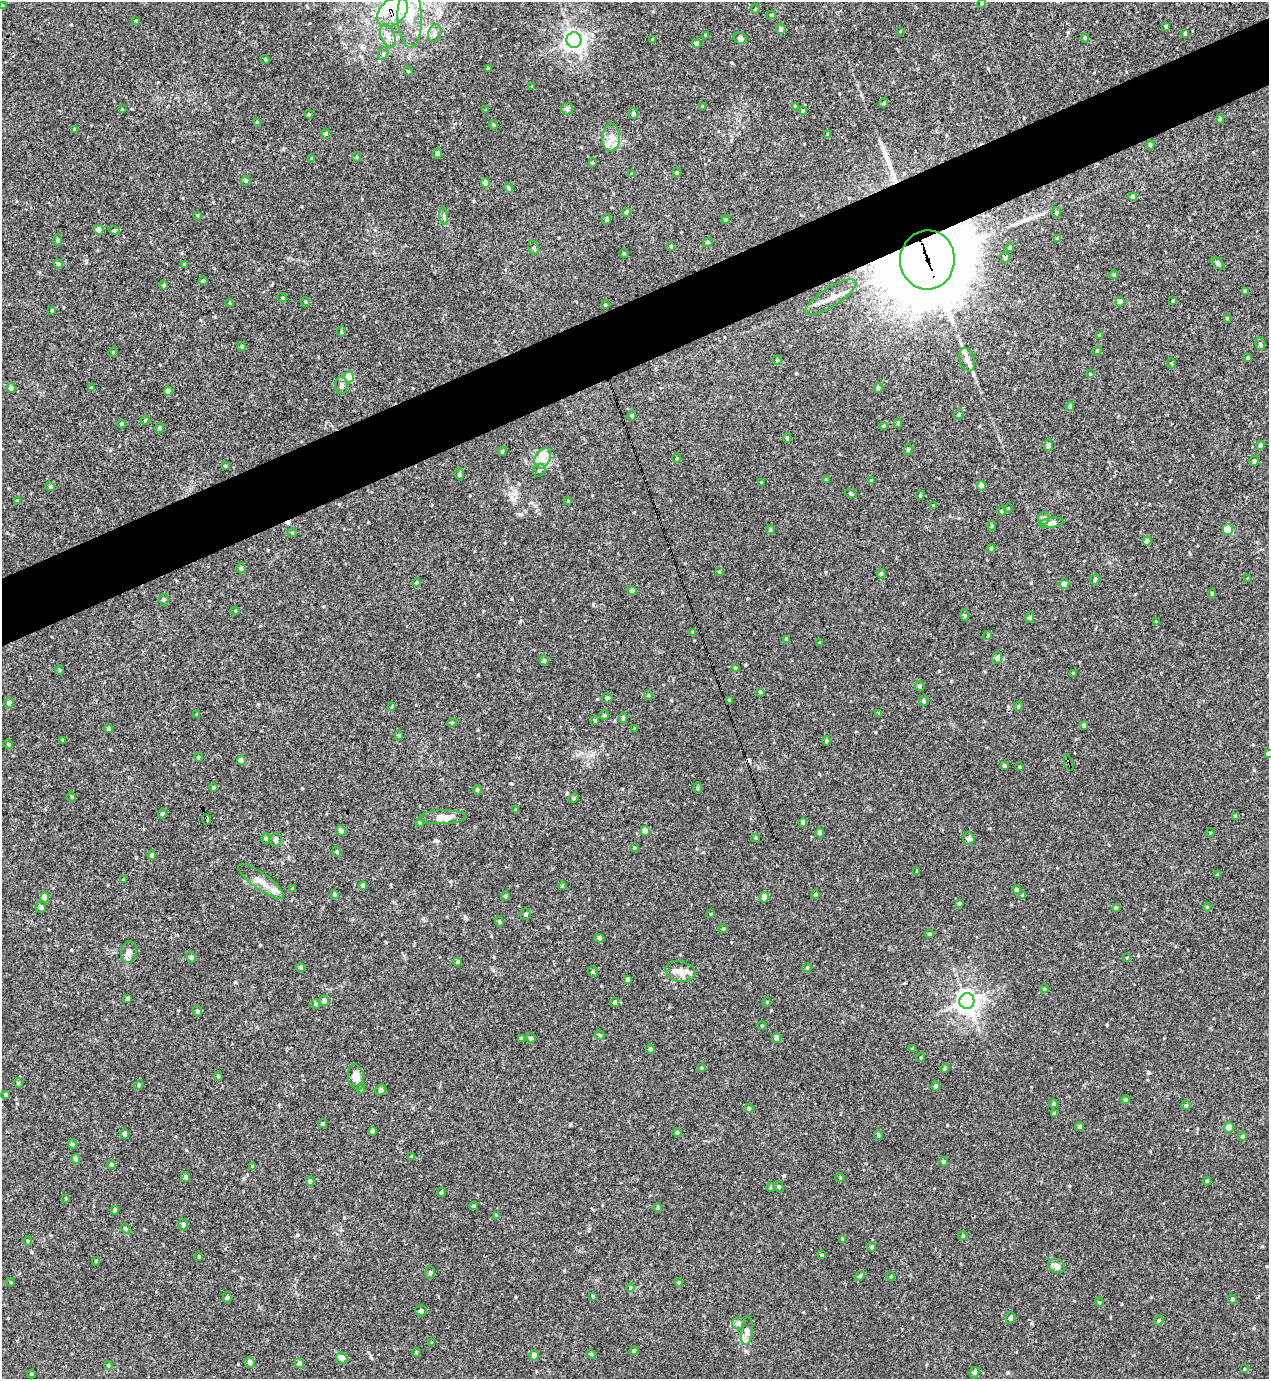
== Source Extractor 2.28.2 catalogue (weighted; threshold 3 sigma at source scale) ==
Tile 10 of 4 x 4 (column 2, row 3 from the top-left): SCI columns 1420-2686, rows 1437-2813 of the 5522 x 5568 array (HDU 1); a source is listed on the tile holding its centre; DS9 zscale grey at full resolution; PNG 1271 x 1381 px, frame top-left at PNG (2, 2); each listed source drawn as its Kron ellipse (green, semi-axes under 4 px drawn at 4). Shown black and unused: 5% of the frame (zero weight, under 3 of 4 exposures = <1% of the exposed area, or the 3 px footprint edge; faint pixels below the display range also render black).
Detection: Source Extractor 2.28.2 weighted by HDU 2 'WHT'; one run over the whole footprint, this tile lists its part. Background 0.02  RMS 0.0041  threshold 0.0185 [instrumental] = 3 sigma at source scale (4.5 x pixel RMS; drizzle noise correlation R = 1.50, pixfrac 1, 0.05/0.05 arcsec/px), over >= 5 px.
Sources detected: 354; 5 cosmic-ray / hot-pixel residue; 4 long thin detections or spike segments (spike, bleed or trail) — neither listed nor drawn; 4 inside a brighter listed object's ellipse — not listed separately; the other 341 listed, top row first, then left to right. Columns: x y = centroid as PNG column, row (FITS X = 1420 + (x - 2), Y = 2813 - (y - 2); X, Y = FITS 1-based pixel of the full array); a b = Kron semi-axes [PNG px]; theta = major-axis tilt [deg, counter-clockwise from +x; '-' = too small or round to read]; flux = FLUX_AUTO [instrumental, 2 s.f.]
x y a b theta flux
981 4 4 4 - 0.62
2 6 4 3 - 0.36
755 9 4 3 - 0.29
392 12 17 12 42 41
771 15 4 4 - 0.62
410 17 31 12 -89 12
136 21 3 3 - 0.36
1166 26 4 3 - 0.56
781 29 5 4 - 1.1
900 31 3 3 - 0.34
435 33 9 6 72 1.5
1185 33 3 3 - 0.43
705 35 3 3 - 0.49
388 36 12 7 -69 2.6
740 38 7 5 -24 1.2
1085 38 4 4 - 0.6
574 40 8 7 - 220
653 40 3 3 - 0.8
697 43 4 4 - 1
383 53 6 5 - 0.79
265 59 5 3 - 0.4
488 68 4 3 - 0.52
408 71 4 4 - 0.46
532 86 4 4 - 0.31
884 103 5 3 - 0.54
702 107 4 3 - 0.58
795 107 4 3 - 0.62
122 109 4 4 - 0.3
567 109 6 5 - 0.79
486 110 4 3 - 0.38
803 111 4 3 - 0.57
633 113 5 5 - 0.72
309 114 4 4 - 0.47
1220 119 4 4 - 0.68
257 123 4 3 - 0.97
493 125 5 3 - 0.53
74 129 3 3 - 0.54
326 134 5 4 - 0.61
827 135 4 3 - 0.5
611 138 14 9 87 3
1150 145 4 3 - 0.7
437 153 5 4 - 1.4
357 157 5 3 - 0.39
312 158 4 4 - 0.51
592 163 4 3 - 0.54
677 173 4 4 - 0.72
632 174 4 3 - 0.36
246 180 5 5 - 0.73
485 183 5 4 - 4.8
509 188 5 4 - 0.88
1133 197 4 4 - 1.4
626 212 4 4 - 1.7
1056 212 5 3 - 0.44
197 215 4 3 - 0.41
444 216 8 3 -85 0.68
607 219 5 4 - 0.9
726 220 4 4 - 0.41
99 229 5 4 - 2.5
114 230 6 3 -19 0.4
1057 239 4 3 - 0.97
57 240 6 4 90 0.48
708 242 5 4 - 0.71
671 246 4 4 - 0.34
534 248 7 5 -64 0.88
1010 248 4 3 - 0.53
624 254 4 3 - 0.33
1005 258 5 4 - 0.66
927 260 29 27 84 7900
1218 263 8 4 -41 1.1
58 264 4 4 - 1.1
184 264 4 3 - 0.56
1114 275 4 3 - 0.47
203 281 4 4 - 1.1
164 285 4 4 - 0.42
1245 291 4 4 - 0.51
831 297 29 9 32 4.8
282 298 5 4 - 0.52
1173 301 4 3 - 0.54
305 302 4 4 - 0.5
1120 302 5 4 - 2.1
230 303 4 3 - 0.37
605 305 4 3 - 0.36
52 310 3 3 - 0.39
1227 318 3 3 - 0.36
341 331 5 3 - 0.4
1099 335 4 3 - 0.53
1260 343 6 5 - 0.74
242 346 4 4 - 0.68
1097 351 5 3 - 0.58
113 352 5 4 - 0.42
1247 358 4 3 - 0.42
777 360 4 4 - 0.53
967 360 12 7 -72 2
1171 363 5 3 - 0.35
1090 374 3 3 - 0.33
349 377 5 5 - 18
341 385 8 6 -90 1.3
11 388 4 4 - 2
92 388 4 4 - 0.51
878 388 5 4 - 0.93
168 391 4 4 - 2.9
1070 406 4 4 - 0.93
959 414 5 4 - 0.73
632 416 5 4 - 0.53
145 420 5 3 - 0.37
898 423 5 3 - 0.57
122 424 4 4 - 0.93
884 426 4 4 - 0.46
160 428 5 3 - 0.47
787 438 4 3 - 0.79
1048 445 6 4 86 1.5
1260 445 4 4 - 1.5
908 450 5 4 - 0.67
502 451 5 3 - 0.48
543 458 11 7 61 2.9
677 458 5 3 - 0.32
1254 461 5 4 - 0.75
225 466 3 2 - 0.45
539 470 7 5 52 0.91
460 474 6 4 -88 0.54
826 479 3 3 - 0.38
871 480 4 3 - 0.34
761 483 4 3 - 0.41
50 486 5 4 - 0.54
981 486 5 4 - 2.5
851 494 6 3 -19 0.44
920 495 4 3 - 0.59
17 500 4 3 - 0.43
568 501 4 3 - 0.4
933 505 3 2 - 0.3
1008 508 4 3 - 0.29
1002 511 4 4 - 0.69
1044 518 6 5 - 1.6
1052 523 12 5 8 1.3
992 525 5 4 - 0.56
1228 529 5 5 - 12
770 530 4 4 - 0.6
292 533 5 4 - 0.44
1147 541 4 4 - 1.5
991 549 4 3 - 0.58
241 568 5 4 - 0.87
719 572 4 4 - 0.44
881 574 5 4 - 0.82
1248 578 4 3 - 0.36
1095 579 5 4 - 0.67
416 583 4 4 - 0.71
1064 584 5 5 - 1.5
632 591 4 4 - 1.1
1212 593 4 3 - 0.51
164 600 6 4 89 0.62
235 611 4 3 - 0.38
965 615 5 4 - 0.52
1030 617 5 4 - 0.46
1156 622 3 3 - 0.34
693 632 4 4 - 0.56
988 635 4 3 - 0.42
786 640 4 3 - 1.3
820 643 4 2 - 0.34
997 658 6 5 - 1.5
544 660 5 4 - 0.7
735 668 4 4 - 0.5
60 670 5 3 - 0.34
1073 673 4 4 - 0.45
919 686 5 5 - 0.74
760 692 4 4 - 0.48
648 695 4 4 - 0.5
607 698 5 5 - 0.63
729 700 4 4 - 0.59
923 701 5 5 - 0.73
9 703 5 5 - 1.2
392 706 3 3 - 0.33
1018 706 5 3 - 0.43
879 713 4 3 - 0.49
196 714 4 3 - 0.29
604 715 5 4 - 0.63
623 718 5 4 - 0.64
595 720 4 4 - 0.42
452 722 5 3 - 0.35
1083 725 4 4 - 0.78
108 729 4 4 - 0.61
635 729 3 3 - 0.39
399 735 5 4 - 0.53
62 740 4 3 - 0.32
826 741 5 4 - 0.62
8 744 5 4 - 0.46
1268 753 4 3 - 0.68
199 757 4 4 - 0.51
241 760 4 4 - 2.6
1069 763 8 3 -70 11
1004 766 3 3 - 0.87
1019 767 3 3 - 0.35
214 787 4 4 - 0.49
697 788 5 3 - 0.44
477 790 4 4 - 0.71
72 797 5 3 - 0.39
574 798 5 4 - 0.56
516 810 3 3 - 0.48
162 814 5 4 - 0.65
1236 816 4 3 - 1.2
442 817 23 7 2 3.9
206 820 5 3 - 10
420 823 4 4 - 0.64
803 823 4 4 - 1.6
341 830 5 4 - 1.3
645 831 5 4 - 3.2
820 833 4 4 - 1.6
1210 833 4 4 - 0.39
266 838 5 4 - 0.6
755 838 4 4 - 0.56
969 839 6 5 - 1.4
276 840 7 6 - 0.86
634 848 4 4 - 0.5
337 852 5 3 - 0.4
152 855 5 4 - 0.84
917 872 3 3 - 0.51
1218 875 3 3 - 0.56
123 880 4 3 - 0.32
261 881 28 8 -36 4.5
363 886 4 4 - 1.4
562 886 4 3 - 0.37
293 888 4 4 - 0.35
1017 889 4 4 - 0.87
815 894 4 4 - 0.69
335 895 4 4 - 0.8
1023 895 4 3 - 0.85
506 896 4 4 - 0.87
45 897 5 4 - 4.6
764 897 5 4 - 2.3
959 903 4 4 - 0.5
41 907 5 5 - 1.2
1207 907 4 4 - 0.47
1116 908 4 4 - 0.59
526 914 6 5 - 1.1
711 914 4 3 - 0.34
499 921 5 4 - 0.56
723 928 5 3 - 0.4
929 934 4 4 - 0.75
599 938 5 4 - 0.7
129 952 11 8 77 1.9
191 957 5 4 - 0.72
1127 958 4 3 - 0.31
457 962 4 3 - 0.61
301 968 4 4 - 0.72
807 968 5 3 - 0.37
680 971 15 10 -13 3.5
593 972 5 5 - 0.72
627 979 4 3 - 1
1044 989 4 4 - 0.65
128 998 3 3 - 0.82
324 1001 5 5 - 1.5
967 1001 8 7 - 270
615 1002 4 4 - 0.57
767 1002 5 3 - 0.33
315 1004 5 5 - 0.63
197 1011 5 4 - 0.85
762 1026 4 3 - 0.33
600 1035 5 4 - 0.51
522 1038 4 3 - 1.3
531 1038 5 4 - 0.69
776 1038 5 4 - 1.8
913 1048 4 3 - 0.44
650 1049 4 4 - 0.88
921 1057 4 3 - 0.36
701 1068 4 4 - 0.45
945 1069 4 4 - 0.57
218 1076 5 4 - 0.62
356 1077 13 8 -80 3.8
18 1083 4 4 - 0.49
139 1085 5 4 - 0.49
935 1086 5 4 - 1.1
361 1088 5 4 - 0.68
381 1090 6 5 - 0.7
5 1095 4 3 - 0.7
1125 1100 4 4 - 0.79
1054 1104 4 4 - 1.2
1186 1105 5 4 - 0.49
749 1108 4 4 - 0.48
1055 1114 4 4 - 0.93
323 1124 4 4 - 0.77
1080 1126 4 4 - 0.75
1229 1128 5 4 - 6.2
372 1131 4 3 - 0.94
677 1133 4 4 - 0.86
124 1134 5 5 - 1
878 1135 5 3 - 0.44
1242 1136 5 4 - 0.71
72 1144 5 4 - 0.76
412 1157 4 3 - 0.49
76 1159 4 4 - 1.8
944 1162 5 4 - 0.73
111 1164 5 4 - 0.65
253 1167 4 3 - 0.65
186 1177 5 4 - 1.3
840 1178 4 4 - 0.42
310 1181 4 4 - 0.75
1207 1181 4 4 - 0.5
771 1187 4 3 - 0.37
779 1187 5 4 - 0.59
441 1192 5 4 - 0.53
66 1198 4 2 - 0.29
474 1206 4 4 - 0.56
658 1208 4 4 - 1.3
115 1210 4 4 - 0.95
497 1216 4 4 - 0.76
183 1224 6 4 -88 0.74
126 1229 5 4 - 0.55
963 1236 5 3 - 0.39
843 1239 4 4 - 0.97
28 1241 4 4 - 0.42
871 1247 4 4 - 0.74
822 1255 3 3 - 0.44
199 1256 3 3 - 0.52
96 1261 4 4 - 0.36
1056 1266 9 6 -24 1.9
430 1272 6 5 - 0.76
860 1276 5 4 - 0.51
891 1276 4 3 - 0.38
10 1282 4 3 - 0.33
679 1283 4 3 - 0.46
630 1288 4 3 - 0.37
593 1296 3 3 - 0.51
227 1297 5 4 - 0.75
1232 1299 5 4 - 0.66
1099 1302 4 4 - 0.39
421 1311 5 5 - 0.62
1010 1318 6 5 - 1.2
1159 1320 5 3 - 0.45
739 1323 6 6 - 1.1
747 1331 14 5 84 1.8
432 1343 4 3 - 0.42
634 1351 4 4 - 0.41
416 1352 4 3 - 0.57
591 1354 5 4 - 0.45
534 1355 5 4 - 2.4
342 1358 6 5 - 2.3
250 1362 6 5 - 1.3
299 1363 5 4 - 1.5
108 1365 4 3 - 0.4
1244 1369 3 3 - 0.34
974 1372 5 4 - 0.93
31 1374 4 3 - 0.35
Overlapping masked pixels (flux is a lower limit): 4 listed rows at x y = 392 12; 927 260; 1069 763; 206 820
Isophote crosses this tile's border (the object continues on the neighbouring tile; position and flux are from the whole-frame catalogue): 3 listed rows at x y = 2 6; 392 12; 1268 753
Unlisted compact peaks at least as high as the median listed source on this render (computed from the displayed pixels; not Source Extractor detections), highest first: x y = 302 788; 939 671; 947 1125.